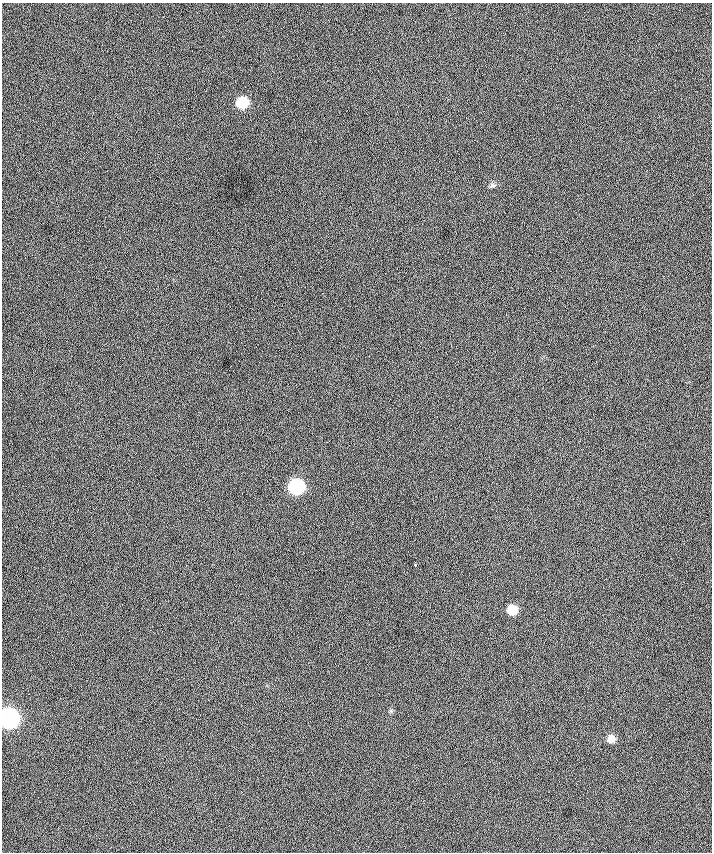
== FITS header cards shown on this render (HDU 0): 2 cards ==
NAXIS1  =                  710 /
NAXIS2  =                  850 /

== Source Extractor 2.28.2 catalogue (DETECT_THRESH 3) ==
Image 710 x 850 px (HDU 0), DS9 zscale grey, 1 PNG px = 1 image px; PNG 714 x 854 px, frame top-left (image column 1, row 850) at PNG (2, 3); no overlay
Background 2.35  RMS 49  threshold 147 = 3 sigma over >= 5 px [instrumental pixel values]
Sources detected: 7; all 7 listed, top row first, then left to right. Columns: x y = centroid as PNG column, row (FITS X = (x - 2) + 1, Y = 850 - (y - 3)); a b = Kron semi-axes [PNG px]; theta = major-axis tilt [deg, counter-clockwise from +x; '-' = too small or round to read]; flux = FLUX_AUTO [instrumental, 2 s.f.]
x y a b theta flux
242 102 9 9 - 1.2e+05
492 185 8 6 -13 9.4e+03
297 486 10 9 - 3.8e+05
415 565 3 3 - 4.7e+03
512 610 9 8 - 6.0e+04
9 718 10 10 - 1.2e+06
611 739 9 8 - 2.6e+04
At the frame edge (FLAGS 8, measured only in part): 1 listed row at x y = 9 718